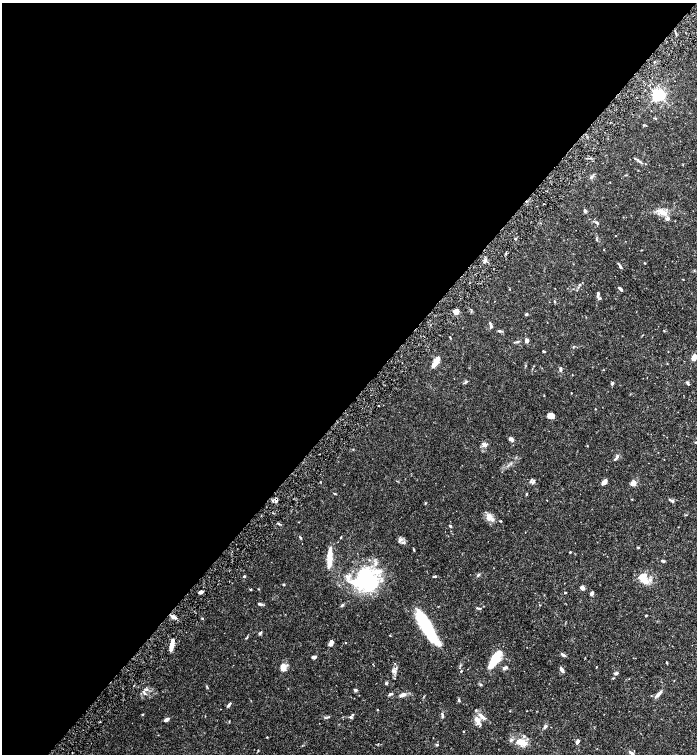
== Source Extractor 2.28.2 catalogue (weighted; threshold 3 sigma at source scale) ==
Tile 5 of 4 x 4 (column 1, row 2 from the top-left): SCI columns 166-1555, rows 3013-4515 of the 6030 x 6025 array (HDU 1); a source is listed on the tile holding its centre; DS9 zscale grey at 2 x 2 block average (1 PNG px = mean of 2 x 2 image px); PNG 699 x 756 px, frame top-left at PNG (2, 3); no overlay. Shown black and unused: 53% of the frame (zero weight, under 6 of 12 exposures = <1% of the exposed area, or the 3 px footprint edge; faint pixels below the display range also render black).
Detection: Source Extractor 2.28.2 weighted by HDU 2 'WHT'; one run over the whole footprint, this tile lists its part. Background 0.0776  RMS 0.003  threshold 0.0123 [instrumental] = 3 sigma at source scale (4.09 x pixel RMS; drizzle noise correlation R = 1.36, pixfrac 0.8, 0.05/0.05 arcsec/px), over >= 5 px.
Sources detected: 139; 1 inside a brighter object's white glare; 1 cosmic-ray / hot-pixel residue — not listed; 12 inside a brighter listed object's ellipse — not listed separately; the other 125 listed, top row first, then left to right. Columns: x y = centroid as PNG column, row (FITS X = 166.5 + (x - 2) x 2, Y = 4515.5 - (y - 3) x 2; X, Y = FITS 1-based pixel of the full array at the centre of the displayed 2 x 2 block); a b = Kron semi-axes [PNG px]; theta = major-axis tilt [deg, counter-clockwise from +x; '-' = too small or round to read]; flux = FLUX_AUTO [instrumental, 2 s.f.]
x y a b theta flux
658 95 3 3 - 170
655 118 5 2 - 0.43
643 125 3 2 - 0.43
635 158 3 2 - 0.44
640 162 6 2 -24 0.93
591 177 4 4 - 1
585 211 4 3 - 1.1
663 212 13 6 -25 5.2
596 222 5 3 - 0.99
515 239 2 2 - 0.75
596 239 3 3 - 0.49
604 250 2 2 - 0.28
485 260 4 3 - 1.5
645 263 2 2 - 0.43
620 266 7 3 -60 1.1
683 279 3 2 - 0.26
579 285 3 3 - 0.65
510 289 3 2 - 0.27
620 289 5 2 - 1.4
598 294 6 3 87 1.4
600 298 4 3 - 0.8
555 301 3 2 - 0.47
456 311 4 4 - 4.5
526 314 3 3 - 0.89
491 325 7 3 -76 1.3
499 331 4 3 - 0.81
664 331 3 2 - 0.32
450 337 4 2 - 0.4
526 340 4 3 - 2.7
517 342 4 3 - 0.95
543 351 3 2 - 0.72
694 357 6 3 78 6.4
436 362 10 4 55 6.2
561 369 6 3 -88 1.2
466 382 6 3 31 0.82
612 383 4 3 - 1.1
688 383 6 3 -61 0.8
571 393 2 2 - 0.27
595 409 2 2 - 0.3
551 415 6 5 - 3.5
511 439 4 3 - 2.5
695 442 3 2 - 0.37
487 444 3 2 - 0.56
587 446 3 2 - 0.29
617 456 6 3 71 1.2
533 482 8 5 27 1.5
604 482 5 3 - 4.4
633 483 6 4 29 3.5
335 494 3 2 - 0.39
526 494 3 2 - 0.5
276 500 5 3 - 1.5
672 501 4 4 - 1.4
425 503 3 2 - 0.35
488 516 7 5 53 2.7
500 521 3 2 - 0.47
278 523 3 2 - 0.64
450 526 3 3 - 0.67
341 537 3 2 - 0.45
300 538 4 2 - 0.53
400 540 7 4 39 1.5
570 552 2 2 - 0.57
329 558 21 4 87 11
663 561 4 3 - 1
478 575 6 3 54 0.92
244 576 2 2 - 1.2
435 576 4 2 - 0.9
366 579 29 17 -47 57
644 580 8 6 -33 7
283 585 3 3 - 0.47
582 588 5 4 - 2.4
251 589 3 2 - 0.46
258 589 3 2 - 0.34
201 591 5 4 - 1.4
565 593 3 2 - 0.42
592 594 5 3 - 2.1
260 604 5 3 - 1.3
342 605 4 3 - 0.9
480 608 5 3 - 0.79
646 615 3 2 - 0.44
202 618 3 2 - 0.39
426 626 31 8 -60 48
260 633 5 3 - 0.87
390 635 3 2 - 0.29
246 638 5 2 - 0.5
331 643 7 4 66 2.8
346 643 2 2 - 0.24
172 645 10 3 79 9
563 655 6 3 -35 1.5
313 657 4 3 - 2.2
494 661 21 7 60 19
667 663 3 2 - 0.38
283 667 8 5 89 5.7
596 667 2 2 - 0.29
504 668 5 3 - 0.86
561 669 6 3 -61 2.3
393 671 6 5 - 1.6
461 671 3 2 - 0.51
616 673 5 3 - 0.94
613 678 3 2 - 0.37
386 683 4 3 - 0.77
481 684 4 3 - 0.59
207 686 4 3 - 0.57
145 689 6 3 -8 1
355 690 4 3 - 1.1
145 693 4 3 - 0.96
392 694 4 3 - 0.95
659 694 10 3 42 2.2
403 695 9 4 22 2.5
459 700 4 3 - 0.93
229 705 6 2 55 1.4
377 710 3 2 - 0.33
142 714 3 2 - 0.37
442 714 4 3 - 0.75
482 716 13 4 -44 3.6
328 717 6 2 14 0.7
351 717 4 3 - 1.1
166 719 6 3 28 1.6
477 719 8 6 -76 3.4
545 727 6 3 48 1.2
464 731 2 2 - 0.36
577 742 5 3 - 1.7
523 743 13 7 -19 6.3
437 744 3 3 - 0.6
258 750 3 2 - 0.35
631 753 6 3 -34 1.1
Overlapping masked pixels (flux is a lower limit): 1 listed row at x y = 276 500